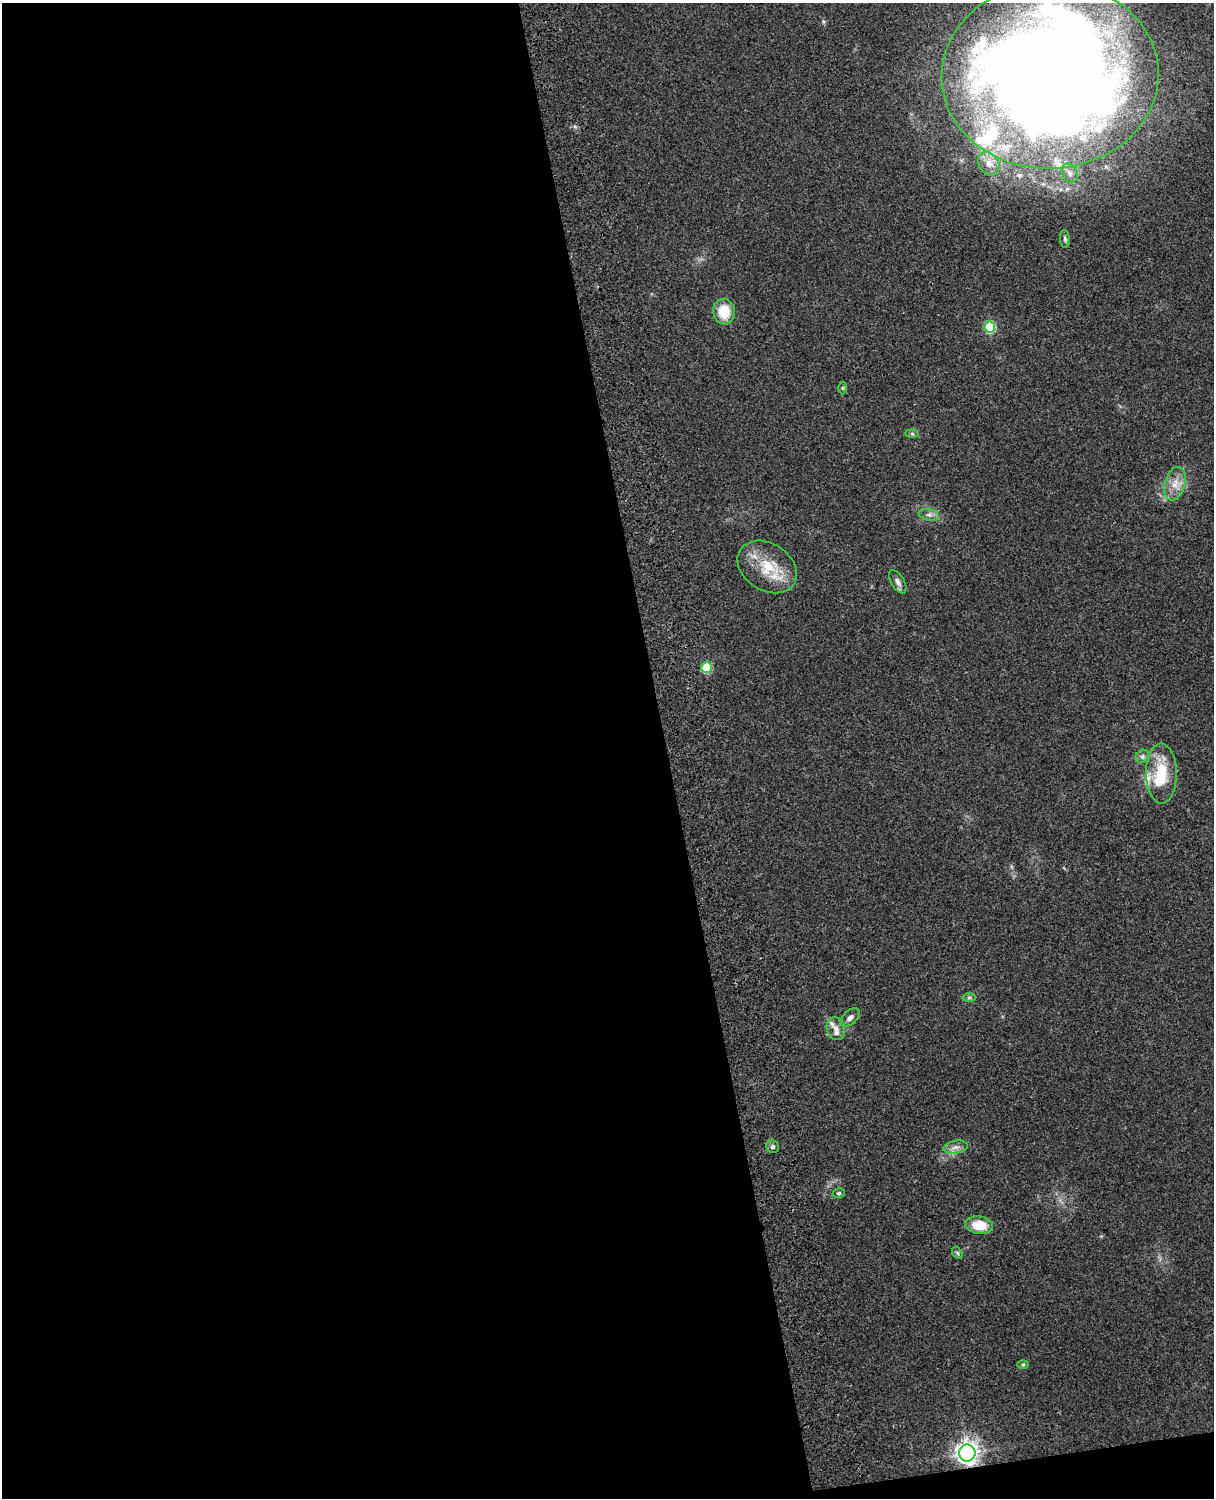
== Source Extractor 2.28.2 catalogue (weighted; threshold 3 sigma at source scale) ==
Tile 9 of 4 x 3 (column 1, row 3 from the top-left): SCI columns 120-1331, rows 164-1659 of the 5090 x 4928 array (HDU 1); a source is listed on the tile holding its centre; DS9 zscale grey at full resolution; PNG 1216 x 1500 px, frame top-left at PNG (2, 3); each listed source drawn as its Kron ellipse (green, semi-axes under 4 px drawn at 4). Shown black and unused: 56% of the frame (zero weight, under 3 of 4 exposures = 6% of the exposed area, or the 3 px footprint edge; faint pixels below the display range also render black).
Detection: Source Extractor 2.28.2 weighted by HDU 2 'WHT'; one run over the whole footprint, this tile lists its part. Background 0.273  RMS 0.0091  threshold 0.0412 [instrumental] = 3 sigma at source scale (4.5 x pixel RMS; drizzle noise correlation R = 1.50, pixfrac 1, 0.05/0.05 arcsec/px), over >= 5 px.
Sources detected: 30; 2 inside a brighter object's white glare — neither listed nor drawn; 3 inside a brighter listed object's ellipse — not listed separately; the other 25 listed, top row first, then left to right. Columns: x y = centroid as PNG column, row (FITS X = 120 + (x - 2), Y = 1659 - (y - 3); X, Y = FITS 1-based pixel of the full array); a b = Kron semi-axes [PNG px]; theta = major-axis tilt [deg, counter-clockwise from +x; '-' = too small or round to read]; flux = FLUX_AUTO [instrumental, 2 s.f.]
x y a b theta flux
1050 75 108 93 3 2200
989 164 12 9 -55 7.9
1070 173 10 7 -65 4.4
1065 239 9 5 -84 1.9
724 312 13 10 -82 23
990 327 5 5 - 54
842 388 6 4 -90 1.3
912 434 6 4 -2 1.6
1175 484 17 10 76 11
929 515 10 6 -13 3.8
767 567 32 23 -33 35
898 582 13 6 -59 4.2
707 668 5 5 - 44
1142 756 7 6 - 2.5
1161 774 30 15 -89 33
969 997 7 4 0 1.7
850 1018 11 6 43 4.3
836 1029 12 9 -72 7
773 1147 6 6 - 2.4
955 1147 12 6 9 5.2
839 1193 6 5 - 1.5
979 1225 14 8 -7 22
957 1253 6 4 -59 1.5
1023 1364 6 4 0 1.3
967 1453 8 8 - 590
Isophote crosses this tile's border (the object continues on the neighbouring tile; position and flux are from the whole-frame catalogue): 1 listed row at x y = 1050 75